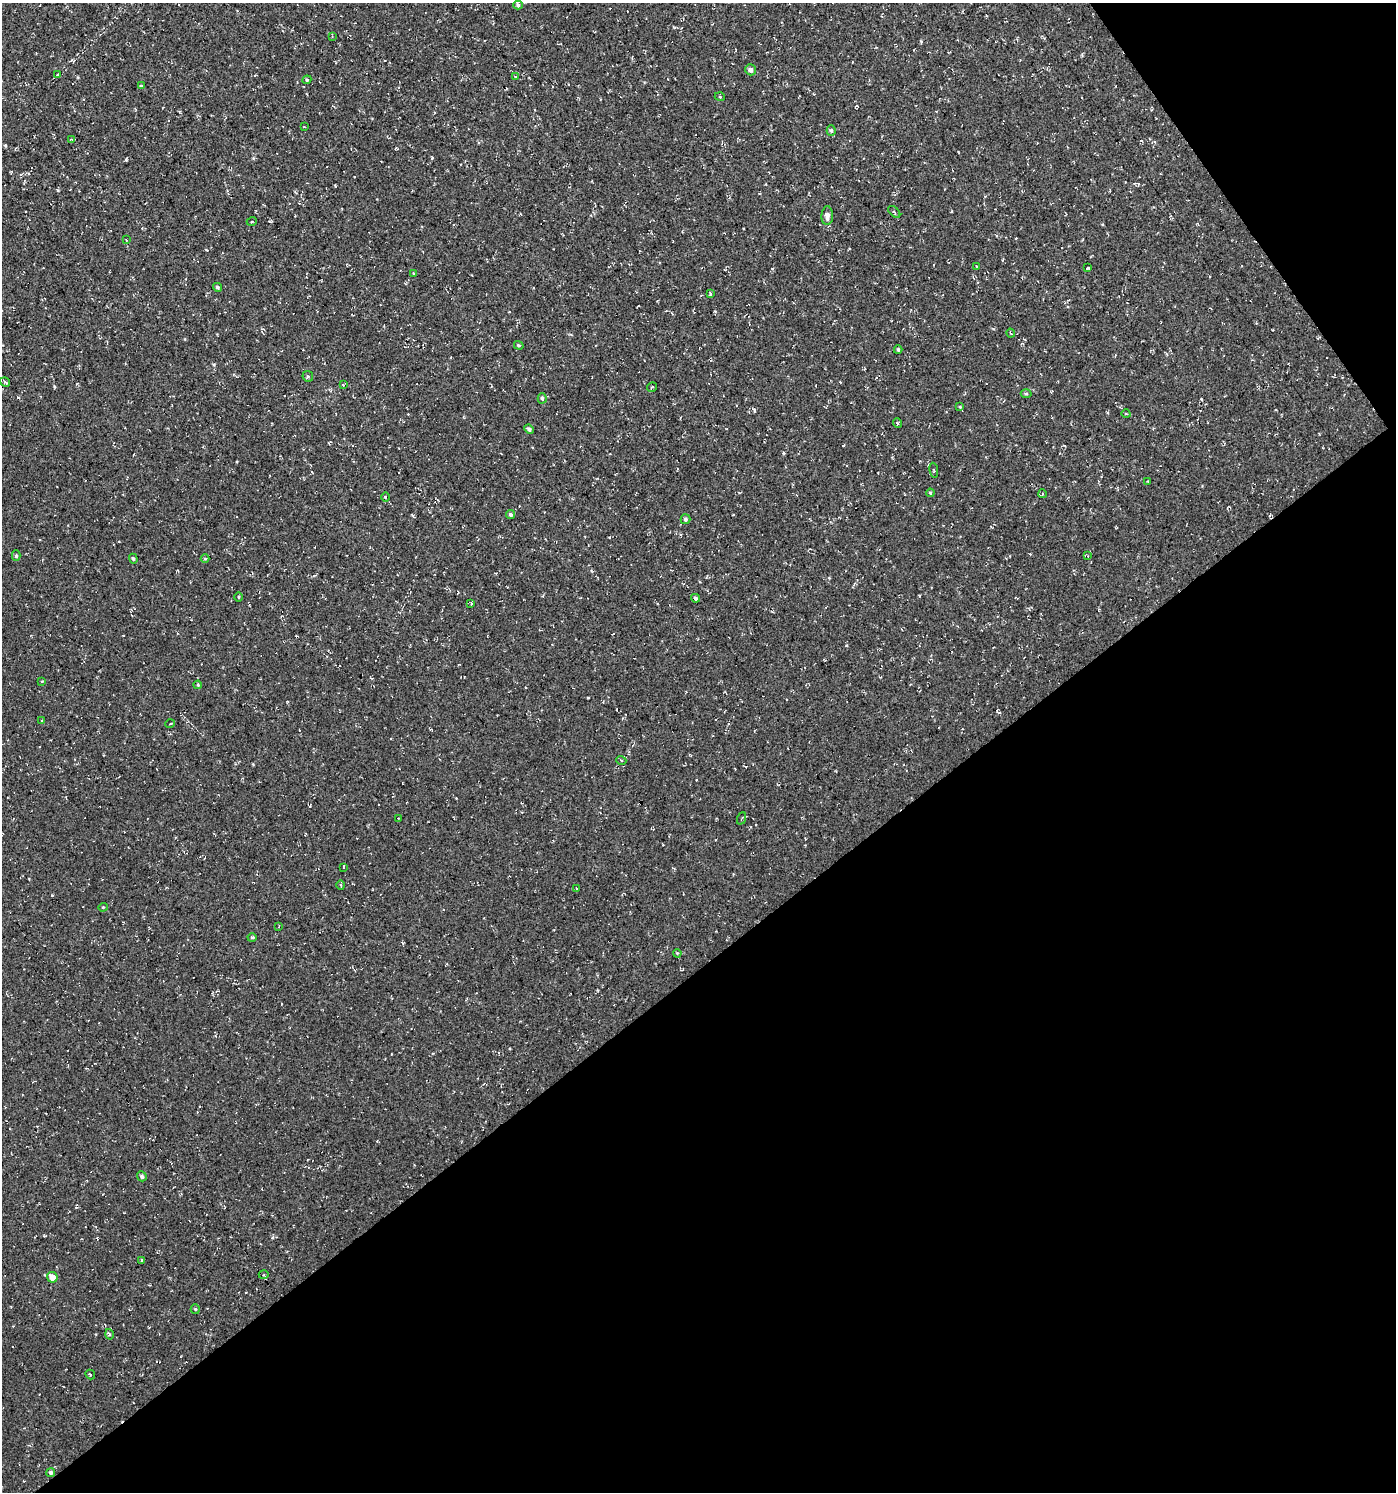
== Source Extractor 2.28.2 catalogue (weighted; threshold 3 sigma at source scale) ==
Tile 12 of 4 x 4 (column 4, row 3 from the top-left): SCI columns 4376-5769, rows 1491-2980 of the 5896 x 5960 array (HDU 1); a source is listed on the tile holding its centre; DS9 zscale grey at full resolution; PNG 1398 x 1494 px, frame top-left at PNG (2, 3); each listed source drawn as its Kron ellipse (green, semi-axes under 4 px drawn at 4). Shown black and unused: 38% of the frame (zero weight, under 3 of 4 exposures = <1% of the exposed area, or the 3 px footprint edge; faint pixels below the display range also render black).
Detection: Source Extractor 2.28.2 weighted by HDU 2 'WHT'; one run over the whole footprint, this tile lists its part. Background 4.60e-05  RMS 0.005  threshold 0.0224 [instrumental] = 3 sigma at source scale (4.5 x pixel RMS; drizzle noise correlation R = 1.50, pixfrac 1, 0.0396/0.0396 arcsec/px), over >= 5 px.
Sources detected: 74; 5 cosmic-ray / hot-pixel residue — neither listed nor drawn; the other 69 listed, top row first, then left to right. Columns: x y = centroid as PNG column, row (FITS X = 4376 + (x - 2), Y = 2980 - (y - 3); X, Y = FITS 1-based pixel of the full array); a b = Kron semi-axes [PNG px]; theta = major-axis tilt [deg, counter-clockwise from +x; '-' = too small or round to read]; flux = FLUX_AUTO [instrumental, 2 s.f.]
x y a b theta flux
518 5 5 4 - 0.85
332 36 3 3 - 0.48
750 70 5 5 - 1.6
57 75 3 3 - 0.57
515 76 3 2 - 0.32
307 80 4 4 - 0.56
141 86 3 3 - 0.56
720 97 5 3 - 0.39
304 127 3 2 - 0.34
831 130 5 4 - 0.87
72 139 4 3 - 0.45
894 212 7 3 -45 0.57
827 216 9 5 89 2.6
252 221 5 3 - 0.46
126 240 2 2 - 0.32
976 266 4 2 - 0.36
1088 268 4 2 - 0.52
414 274 3 3 - 0.56
217 287 4 4 - 0.85
711 293 3 3 - 3.5
1011 333 4 3 - 0.47
519 345 5 4 - 0.58
898 350 4 3 - 0.6
308 376 5 5 - 0.73
5 382 5 3 - 0.99
343 385 3 3 - 0.45
652 387 5 3 - 0.53
1026 393 5 3 - 0.55
542 398 5 4 - 0.85
960 407 4 3 - 0.43
1126 414 4 3 - 0.39
897 423 5 3 - 0.47
529 429 5 4 - 1.1
934 470 7 2 -79 0.4
1148 481 3 2 - 0.33
930 493 4 3 - 0.51
1042 494 4 3 - 0.4
385 497 4 3 - 0.45
510 515 4 4 - 1.1
685 519 5 5 - 0.91
16 556 5 4 - 0.93
1088 556 4 3 - 0.38
133 559 5 4 - 0.64
205 559 4 3 - 0.43
239 597 4 3 - 0.47
696 598 4 4 - 1.2
471 603 3 3 - 0.63
42 681 3 2 - 0.37
198 685 4 3 - 0.44
42 721 3 3 - 0.51
170 724 5 3 - 0.42
621 760 5 3 - 0.47
398 818 3 2 - 0.32
741 818 6 2 68 0.41
343 867 4 2 - 0.31
341 885 5 3 - 0.48
576 888 3 2 - 0.35
103 907 4 4 - 0.48
279 926 3 2 - 0.33
252 938 4 4 - 0.72
677 953 4 3 - 0.45
142 1176 5 4 - 1.1
142 1260 4 3 - 0.54
264 1275 5 3 - 0.74
52 1277 6 5 - 4.6
195 1309 5 4 - 0.63
109 1334 5 3 - 0.78
90 1374 5 3 - 0.52
51 1473 4 4 - 1
Unlisted compact peaks at least as high as the median listed source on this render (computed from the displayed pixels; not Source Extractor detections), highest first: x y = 754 410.